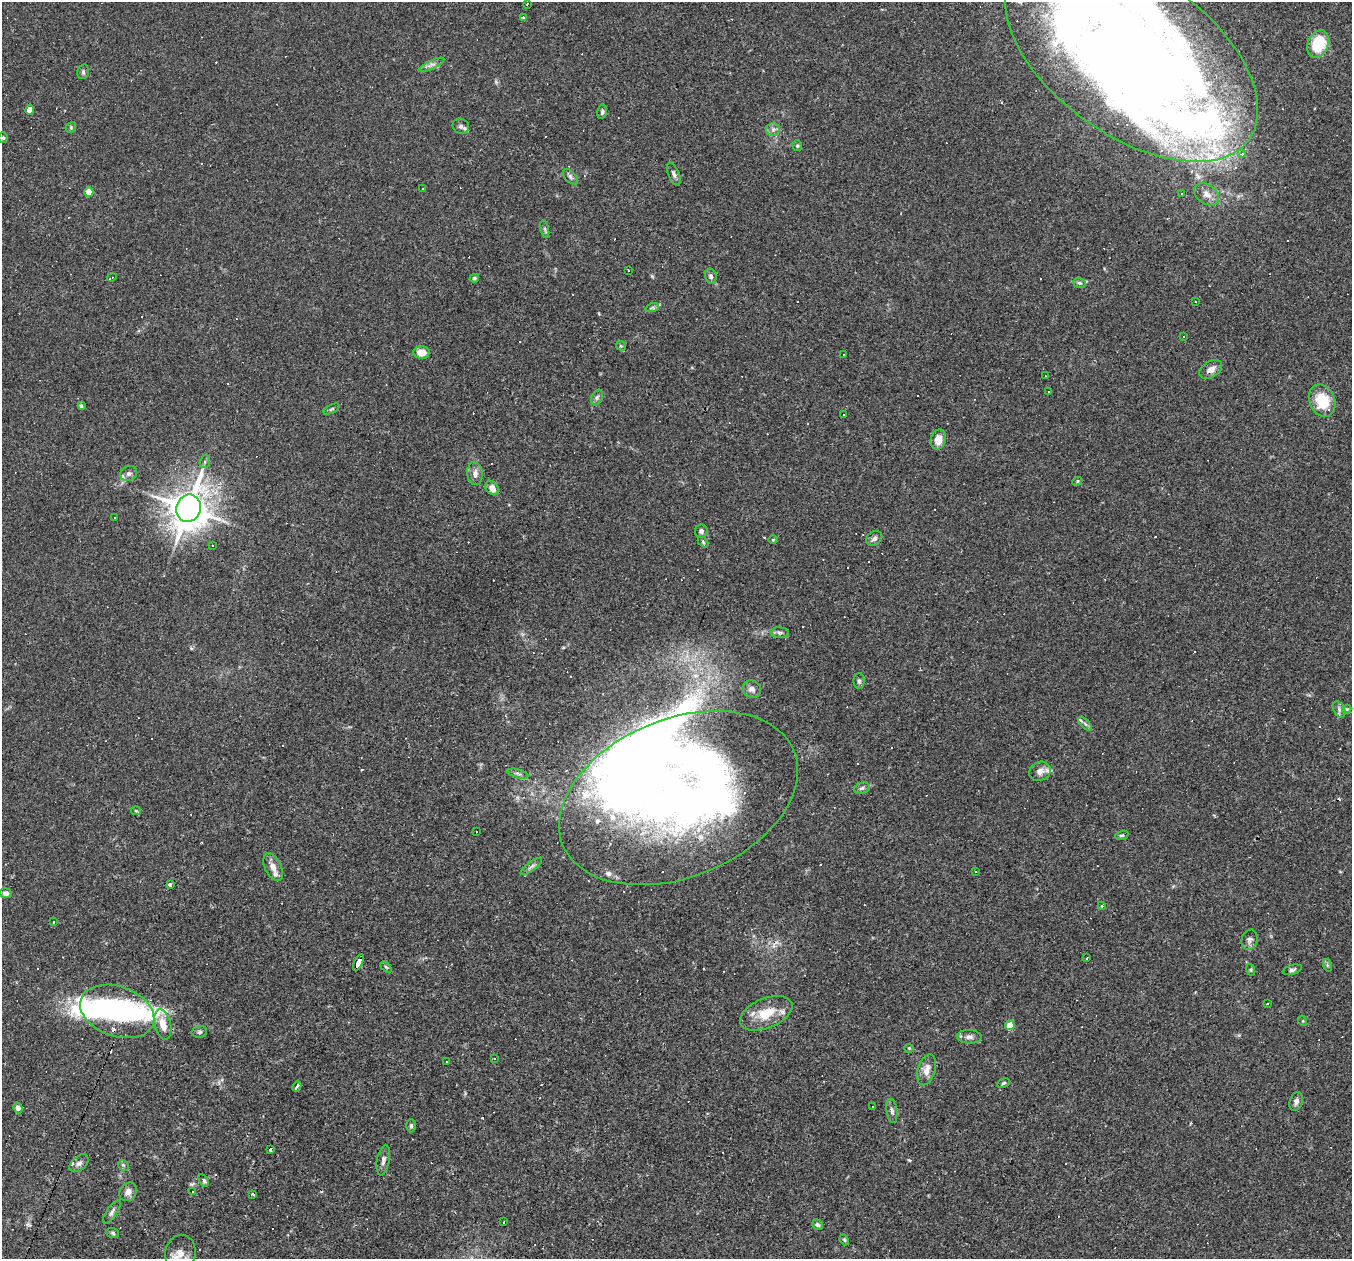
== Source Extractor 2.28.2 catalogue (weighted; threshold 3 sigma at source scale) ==
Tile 7 of 4 x 4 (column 3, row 2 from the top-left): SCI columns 2701-4050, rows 2773-4029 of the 5400 x 5416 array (HDU 1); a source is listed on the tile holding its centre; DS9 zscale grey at full resolution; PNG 1354 x 1261 px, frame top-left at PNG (2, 2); each listed source drawn as its Kron ellipse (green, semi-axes under 4 px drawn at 4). Shown black and unused: <1% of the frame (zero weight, under 2 of 3 exposures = <1% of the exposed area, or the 3 px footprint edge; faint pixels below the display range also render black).
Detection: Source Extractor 2.28.2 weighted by HDU 2 'WHT'; one run over the whole footprint, this tile lists its part. Background 0.0262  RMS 0.0043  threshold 0.0193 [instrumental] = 3 sigma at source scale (4.5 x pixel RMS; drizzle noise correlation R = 1.50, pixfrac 1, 0.05/0.05 arcsec/px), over >= 5 px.
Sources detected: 209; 12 inside a brighter object's white glare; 68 cosmic-ray / hot-pixel residue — neither listed nor drawn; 16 inside a brighter listed object's ellipse — not listed separately; the other 113 listed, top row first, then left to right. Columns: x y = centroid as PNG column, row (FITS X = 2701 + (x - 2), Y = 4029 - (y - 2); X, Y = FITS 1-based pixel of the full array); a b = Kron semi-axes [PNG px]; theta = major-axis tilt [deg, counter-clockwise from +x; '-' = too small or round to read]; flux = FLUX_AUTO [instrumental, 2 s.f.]
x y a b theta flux
527 4 3 2 - 0.49
523 17 3 3 - 0.97
1318 44 14 10 69 17
1131 56 144 80 -35 730
431 65 14 4 25 1.7
83 72 7 5 77 0.9
30 110 4 3 - 150
602 112 7 5 79 0.9
461 126 8 7 - 1.4
71 127 6 4 49 0.57
773 129 6 6 - 1.4
3 138 5 4 - 0.62
797 146 5 4 - 0.63
1242 154 3 3 - 2.4
674 174 12 5 -66 1.4
570 177 9 5 -46 1.1
422 189 3 2 - 0.27
89 192 5 4 - 7.1
1181 193 3 2 - 0.46
1207 194 14 9 -36 3.2
545 229 9 3 -77 0.73
629 270 3 2 - 0.52
711 276 8 5 -78 1.3
112 277 5 3 - 0.39
474 278 4 4 - 0.76
1079 283 6 4 -19 0.77
1196 301 3 2 - 0.46
652 308 7 4 18 0.71
1184 337 3 3 - 0.71
621 346 5 4 - 0.48
422 352 8 6 2 5.1
843 354 3 3 - 0.95
1211 369 12 8 32 2.9
1046 376 3 2 - 0.38
1049 392 3 2 - 0.66
597 398 8 5 64 1.1
1322 401 17 12 -68 13
81 406 4 3 - 1.4
332 409 9 4 27 0.62
843 415 3 2 - 0.45
938 440 10 7 78 5.3
205 462 6 5 - 0.85
129 474 8 7 - 1.9
475 474 11 8 -86 2.2
1077 481 5 4 - 0.49
492 488 8 6 -52 3.2
188 508 14 12 70 870
114 517 3 3 - 0.71
701 531 7 6 - 1.1
874 538 8 6 34 1.4
773 540 5 3 - 0.37
703 542 6 4 -47 0.55
213 545 3 2 - 0.47
780 633 9 5 -3 1.1
859 681 8 5 -89 0.9
752 689 9 8 - 2.1
1339 709 9 5 -63 1.2
1347 709 5 3 - 0.43
1085 724 9 3 -45 0.88
1040 771 11 9 28 2.4
518 774 11 3 -15 0.93
862 788 8 5 17 1
678 798 125 79 22 350
136 811 5 4 - 0.51
476 831 2 2 - 0.41
1122 835 7 4 17 0.62
531 866 13 4 38 1.3
273 867 15 8 -65 3.1
975 872 3 3 - 0.68
170 885 4 3 - 2.9
6 893 6 5 - 1.4
1102 906 3 3 - 0.77
53 922 3 3 - 1.8
1250 940 10 8 73 1.6
1087 958 3 2 - 0.3
358 962 9 4 63 160
1327 965 6 4 -72 0.67
386 967 6 4 -45 0.55
1251 970 6 4 -72 0.51
1292 970 10 4 16 1.1
1267 1004 3 2 - 0.32
117 1011 38 25 -20 48
766 1013 27 15 22 10
1303 1021 5 3 - 0.38
163 1024 15 8 -77 4.8
1010 1025 5 4 - 7.3
199 1032 8 5 14 0.85
969 1037 12 6 -3 1.8
909 1048 5 4 - 0.45
494 1058 2 2 - 0.34
446 1062 3 2 - 0.29
927 1070 16 8 73 3.9
1003 1083 7 4 27 0.7
297 1087 5 3 - 2.4
1296 1102 10 6 73 1.7
873 1106 2 2 - 0.37
18 1108 5 4 - 2.1
892 1111 12 5 -83 1.3
411 1126 7 4 89 0.79
271 1150 3 3 - 3.4
383 1160 15 6 79 1.8
79 1163 11 7 40 1.6
123 1165 6 4 -45 0.64
204 1180 7 4 -60 0.76
128 1192 10 8 56 2.6
192 1192 3 3 - 2
253 1194 3 2 - 0.79
112 1212 13 5 56 1.4
504 1222 3 2 - 0.41
817 1225 6 5 - 0.81
113 1233 6 5 - 0.75
844 1240 6 4 -68 0.57
180 1253 18 15 77 5.9
Overlapping masked pixels (flux is a lower limit): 1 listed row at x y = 358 962
Isophote crosses this tile's border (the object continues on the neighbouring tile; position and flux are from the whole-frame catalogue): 2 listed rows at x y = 1131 56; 180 1253